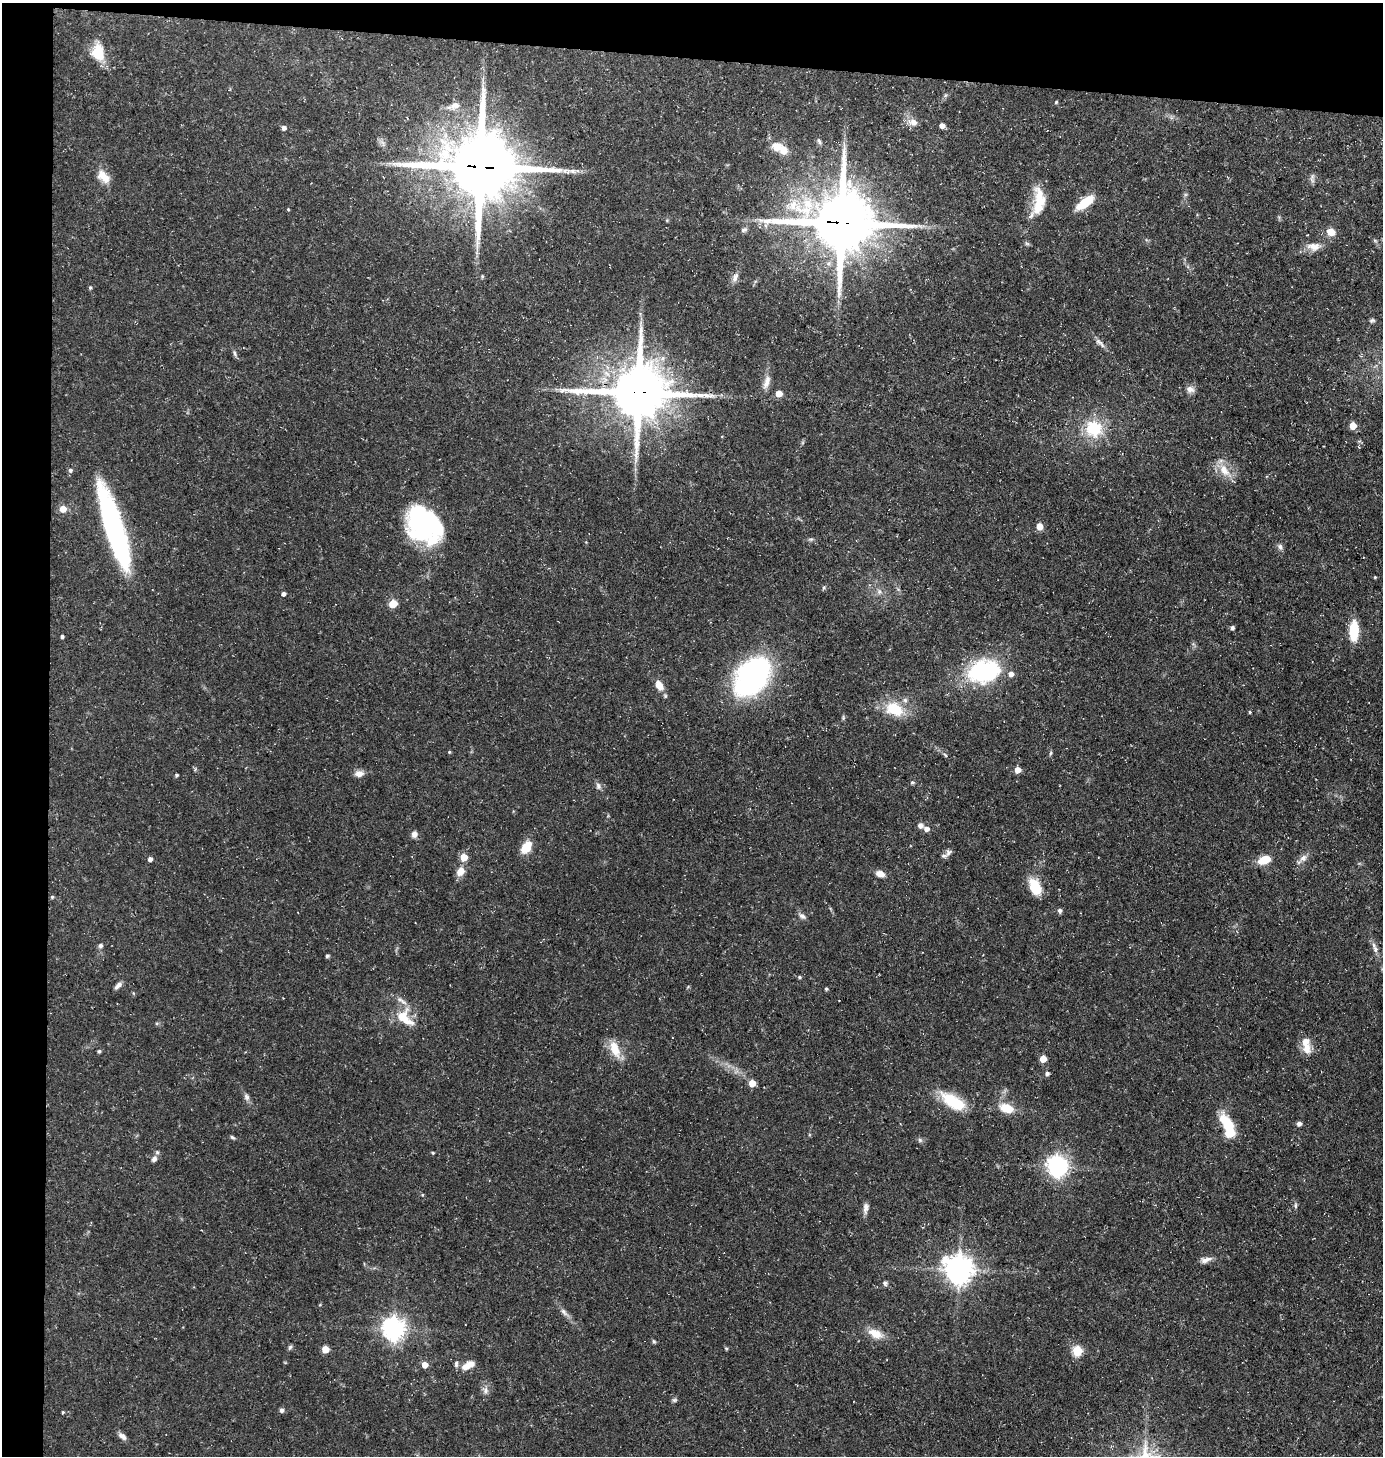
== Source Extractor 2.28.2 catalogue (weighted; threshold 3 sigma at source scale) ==
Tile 1 of 3 x 3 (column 1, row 1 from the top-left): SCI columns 101-1481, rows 2908-4361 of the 4388 x 4361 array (HDU 1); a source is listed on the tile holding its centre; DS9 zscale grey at full resolution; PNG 1385 x 1458 px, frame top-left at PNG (2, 3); no overlay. Shown black and unused: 7% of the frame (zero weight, under 3 of 5 exposures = <1% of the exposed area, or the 3 px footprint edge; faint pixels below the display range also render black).
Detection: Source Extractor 2.28.2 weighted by HDU 2 'WHT'; one run over the whole footprint, this tile lists its part. Background 0.15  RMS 0.0054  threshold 0.0244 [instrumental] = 3 sigma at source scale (4.5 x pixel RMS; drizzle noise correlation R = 1.50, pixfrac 1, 0.05/0.05 arcsec/px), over >= 5 px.
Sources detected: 128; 2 inside a brighter object's white glare — not listed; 6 inside a brighter listed object's ellipse — not listed separately; the other 120 listed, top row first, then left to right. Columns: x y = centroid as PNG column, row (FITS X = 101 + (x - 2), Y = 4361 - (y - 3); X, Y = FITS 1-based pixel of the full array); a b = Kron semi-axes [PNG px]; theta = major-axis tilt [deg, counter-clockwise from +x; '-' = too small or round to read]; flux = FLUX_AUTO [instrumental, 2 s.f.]
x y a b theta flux
98 52 20 14 -81 13
1056 102 4 4 - 0.64
454 106 17 8 20 4.5
913 122 13 9 -17 4.4
942 125 5 5 - 2.9
284 128 5 5 - 1.9
819 141 8 5 -63 1.2
777 147 16 13 -13 7.4
480 167 23 21 -7 4600
572 171 9 6 -26 2
103 177 18 10 -44 6.8
1312 179 12 5 -82 1.6
1039 199 31 14 -82 13
1086 202 23 8 37 12
288 209 3 3 - 0.47
841 223 22 19 -6 3900
744 230 9 6 22 1.4
1331 232 9 7 -24 5.7
1027 244 7 4 -19 0.86
1314 246 19 10 -1 5.3
482 276 5 4 - 0.69
735 278 13 7 62 2.7
90 288 5 4 - 0.73
1372 320 8 5 15 1
1099 342 16 5 -34 2.4
235 354 8 4 -64 1.2
767 382 20 8 72 4.5
1190 389 10 9 - 2.8
638 392 19 17 4 3200
779 393 5 5 - 6.1
1353 426 5 5 - 9.9
1094 428 18 16 -54 22
70 470 5 5 - 1.3
1224 470 21 12 -57 8.4
63 509 5 5 - 6.2
427 526 42 25 27 53
1039 526 5 5 - 7.8
114 527 77 15 -72 130
811 539 6 4 18 0.86
1280 547 8 6 -60 1.7
1375 577 4 3 - 0.56
879 591 7 6 - 1.6
283 594 4 4 - 1.8
393 604 5 5 - 14
1232 628 4 4 - 1.4
1354 631 17 7 87 21
62 636 4 3 - 1.1
984 671 30 21 16 66
752 676 50 33 50 91
659 685 13 8 -62 5.7
894 709 17 12 -20 19
1249 712 4 3 - 0.63
449 752 4 4 - 0.6
1050 753 7 3 80 0.78
945 755 7 3 -52 0.72
1017 770 5 5 - 5.9
359 774 11 8 2 3.2
177 775 4 4 - 0.84
912 782 5 5 - 0.86
598 786 9 6 -72 1.9
920 825 7 6 - 2.1
927 829 7 6 - 2.5
414 834 9 7 76 2.2
526 847 16 10 55 8.1
949 852 11 6 54 2.3
464 857 5 5 - 9.3
1303 858 11 8 44 3
150 859 4 4 - 2
1264 860 10 7 18 13
460 871 11 8 53 5.2
880 874 9 6 -20 4.3
1035 887 16 9 -65 17
52 897 4 4 - 0.8
1060 911 6 5 - 1.3
802 916 10 6 -37 1.9
100 945 6 6 - 1.5
1376 949 11 7 -77 2.5
327 956 5 4 - 0.84
799 977 5 4 - 0.85
118 985 12 5 43 2.2
826 989 4 3 - 0.81
405 1018 29 17 -47 14
1306 1048 15 11 -77 6.3
615 1049 24 11 -69 9.7
99 1051 4 4 - 0.93
1043 1059 5 5 - 11
1047 1073 5 5 - 1.7
752 1083 5 5 - 8.4
246 1097 9 7 -72 1.8
953 1102 27 12 -31 24
1007 1108 18 11 -17 10
1299 1124 6 5 - 1.6
1229 1125 29 11 -56 17
232 1137 7 4 -31 0.89
920 1140 7 5 -46 1.1
433 1153 4 3 - 0.66
154 1159 9 7 44 2
1057 1166 9 7 -36 310
422 1195 4 3 - 0.41
1295 1206 8 4 -90 1
866 1208 14 6 86 2.6
1206 1260 14 7 16 2.9
959 1269 9 9 - 720
885 1283 6 6 - 1.2
564 1312 14 5 -51 2.6
393 1329 8 7 - 400
875 1333 21 11 -23 7.5
654 1341 6 4 -67 0.81
290 1347 7 5 61 0.99
726 1348 5 3 - 0.55
325 1349 5 5 - 9.2
1077 1351 5 5 - 35
456 1364 9 5 83 1.3
425 1365 5 5 - 5.4
468 1365 16 8 28 5.6
485 1391 8 7 - 2.1
674 1400 7 4 33 0.96
282 1410 5 4 - 1.7
63 1412 4 4 - 0.53
122 1436 11 6 -37 2.4
Overlapping masked pixels (flux is a lower limit): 3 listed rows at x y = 480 167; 841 223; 638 392